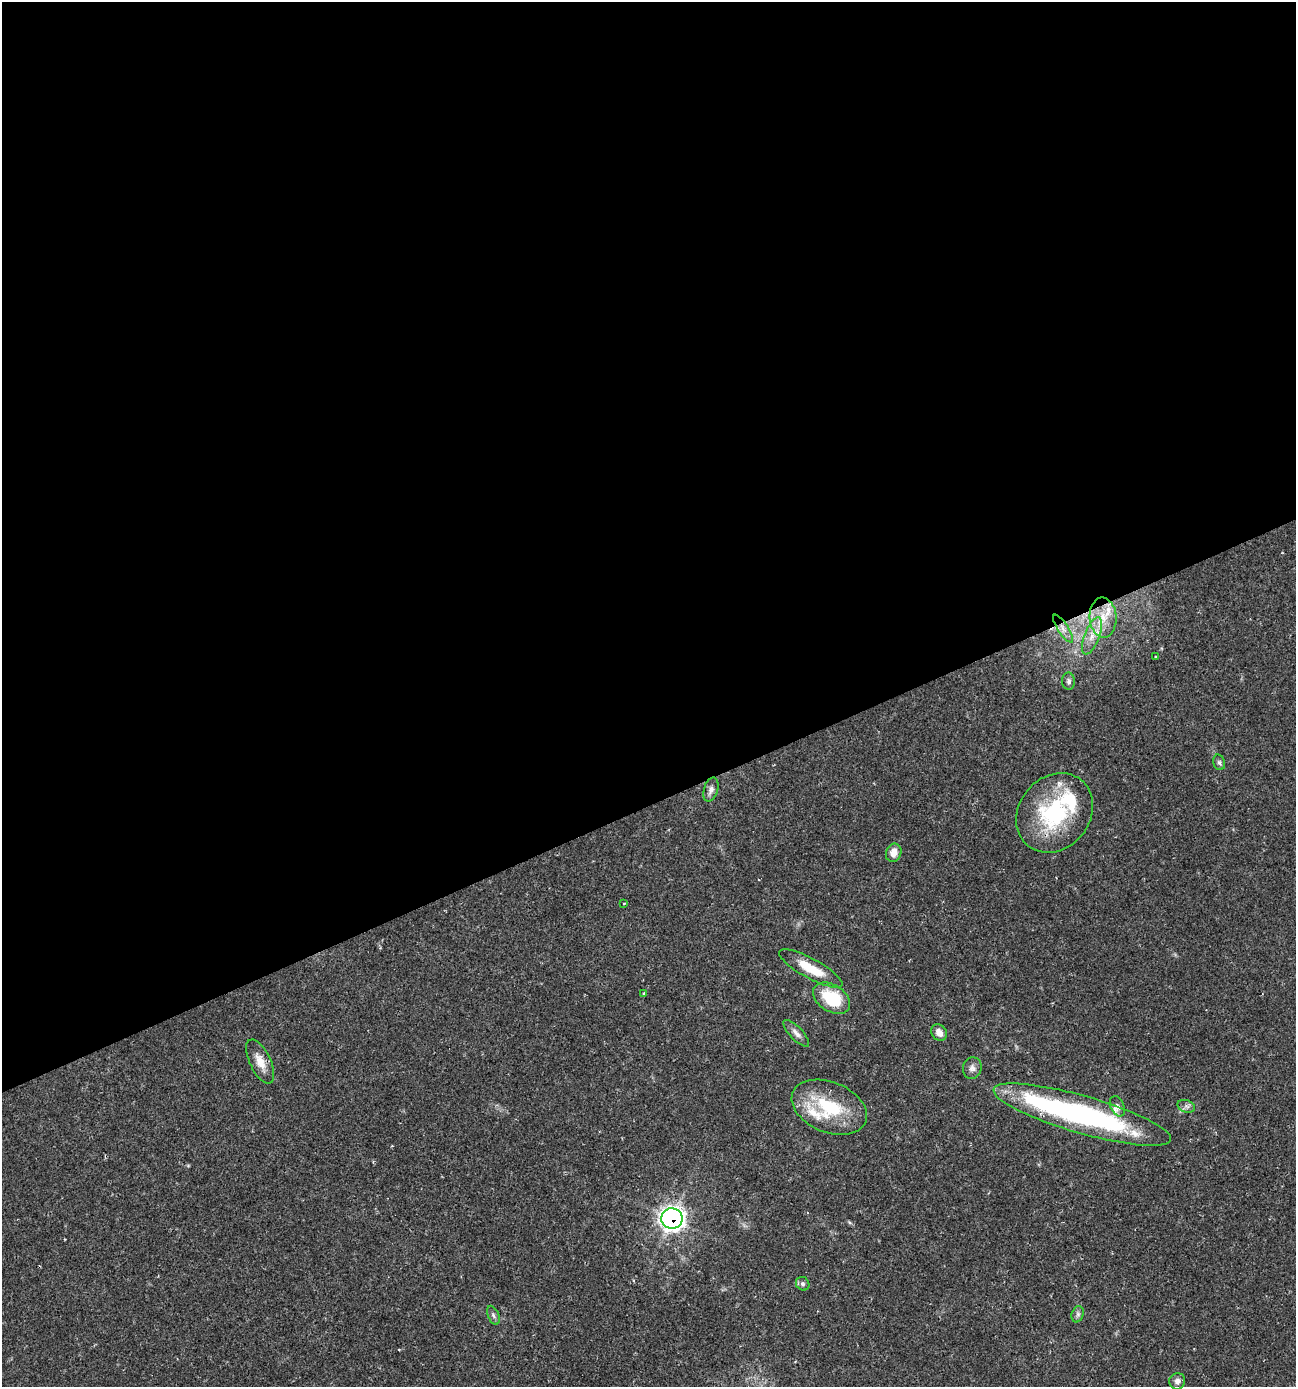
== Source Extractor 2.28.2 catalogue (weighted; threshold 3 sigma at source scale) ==
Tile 2 of 4 x 4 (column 2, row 1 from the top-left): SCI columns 1429-2722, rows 4155-5539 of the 5390 x 5540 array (HDU 1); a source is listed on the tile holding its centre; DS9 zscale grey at full resolution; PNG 1298 x 1389 px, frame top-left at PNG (2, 2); each listed source drawn as its Kron ellipse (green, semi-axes under 4 px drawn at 4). Shown black and unused: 58% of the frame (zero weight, under 2 of 3 exposures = <1% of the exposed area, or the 3 px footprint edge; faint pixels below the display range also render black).
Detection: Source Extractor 2.28.2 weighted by HDU 2 'WHT'; one run over the whole footprint, this tile lists its part. Background 0.0336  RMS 0.0032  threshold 0.0146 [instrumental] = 3 sigma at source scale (4.5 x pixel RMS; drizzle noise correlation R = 1.50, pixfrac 1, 0.0396/0.0396 arcsec/px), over >= 5 px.
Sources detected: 32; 1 inside a brighter object's white glare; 1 cosmic-ray / hot-pixel residue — neither listed nor drawn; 4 inside a brighter listed object's ellipse — not listed separately; the other 26 listed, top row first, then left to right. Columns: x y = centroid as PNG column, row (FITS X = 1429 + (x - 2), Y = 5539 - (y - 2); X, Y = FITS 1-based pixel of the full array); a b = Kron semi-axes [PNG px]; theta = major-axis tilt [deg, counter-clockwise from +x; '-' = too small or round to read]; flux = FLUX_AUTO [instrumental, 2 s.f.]
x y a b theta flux
1103 618 20 13 -87 7.3
1063 629 16 5 -57 2.1
1092 636 20 7 69 4
1156 657 3 3 - 0.81
1069 681 8 6 -87 0.82
1219 762 8 6 -73 0.74
711 790 12 7 73 1.5
1055 813 42 35 51 31
894 853 9 7 69 2.9
624 904 3 2 - 0.26
811 968 35 10 -28 8.5
644 993 3 3 - 0.62
832 998 20 13 -33 14
939 1032 9 7 -57 2.4
796 1033 17 6 -46 1.8
260 1062 24 10 -64 4.2
972 1068 11 9 77 1.5
1117 1106 11 6 -65 1.2
1186 1106 9 6 -19 1.1
829 1107 39 25 -22 20
1082 1115 92 18 -16 77
672 1218 11 10 - 160
803 1284 7 6 - 0.82
1078 1314 8 6 73 0.88
493 1315 10 5 -67 0.87
1177 1381 8 8 - 1.3
Overlapping masked pixels (flux is a lower limit): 1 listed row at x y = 672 1218